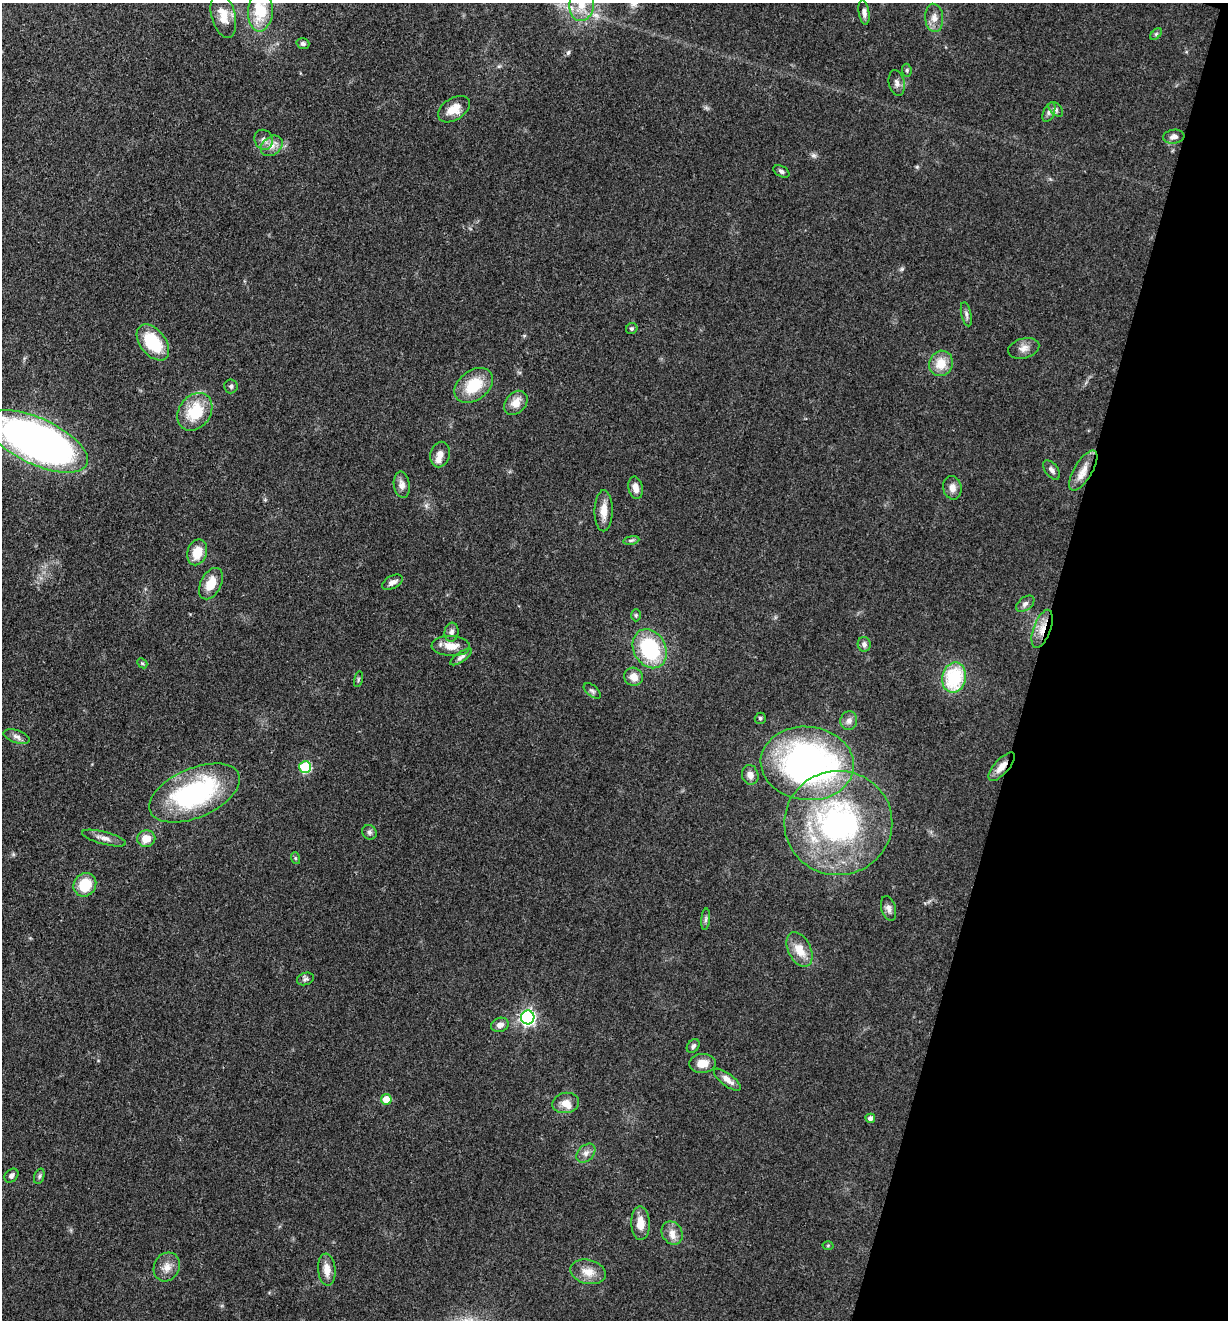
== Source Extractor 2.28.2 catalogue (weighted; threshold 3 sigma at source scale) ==
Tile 8 of 4 x 4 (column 4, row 2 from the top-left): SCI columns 3937-5162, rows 2638-3955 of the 5294 x 5274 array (HDU 1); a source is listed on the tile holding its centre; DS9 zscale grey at full resolution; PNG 1230 x 1322 px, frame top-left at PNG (2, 3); each listed source drawn as its Kron ellipse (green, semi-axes under 4 px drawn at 4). Shown black and unused: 16% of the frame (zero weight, under 3 of 4 exposures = <1% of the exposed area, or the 3 px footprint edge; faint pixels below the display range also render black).
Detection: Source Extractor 2.28.2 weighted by HDU 2 'WHT'; one run over the whole footprint, this tile lists its part. Background 0.0742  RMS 0.0056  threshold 0.025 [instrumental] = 3 sigma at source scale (4.5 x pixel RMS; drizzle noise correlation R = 1.50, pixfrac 1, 0.05/0.05 arcsec/px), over >= 5 px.
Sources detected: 88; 3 inside a brighter listed object's ellipse — not listed separately; the other 85 listed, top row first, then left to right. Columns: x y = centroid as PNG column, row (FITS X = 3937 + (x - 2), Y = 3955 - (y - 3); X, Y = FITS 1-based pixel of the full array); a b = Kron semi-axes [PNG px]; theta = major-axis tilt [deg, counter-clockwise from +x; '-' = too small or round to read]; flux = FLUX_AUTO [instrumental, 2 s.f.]
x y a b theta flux
582 4 16 12 83 9.6
260 11 21 12 86 24
864 12 12 5 -81 2.4
223 16 23 11 -75 8.8
934 18 14 9 -85 4.6
1156 34 7 4 45 0.87
303 43 6 5 - 1.3
907 70 6 4 -84 0.85
897 83 13 8 -78 2.7
454 109 17 11 33 8.5
1056 109 9 5 -46 1.5
1049 112 10 5 68 1.9
1174 137 10 7 8 2.7
264 140 10 9 - 3.1
272 146 12 9 40 4.1
781 171 9 5 -29 1.6
966 314 12 5 -78 1.8
632 328 6 5 - 1.2
153 342 20 12 -52 26
1024 348 16 10 16 4.1
941 363 13 12 - 9.9
474 385 21 14 37 19
231 386 7 6 - 1.4
516 403 13 10 47 6.3
195 412 20 15 53 22
37 441 55 23 -25 370
440 454 13 9 76 3.6
1051 470 11 6 -53 2.2
1083 471 23 9 59 6.9
402 485 13 8 -81 3.7
636 488 11 7 -80 4.2
952 488 12 9 -78 4
604 511 20 9 89 6.7
631 540 8 4 8 1.1
197 552 13 9 74 11
392 582 11 6 28 3
211 584 17 10 62 9.8
1025 604 10 6 38 2
636 615 6 5 - 0.89
1042 629 20 8 70 7.3
452 632 9 7 85 2.3
864 644 7 6 - 2.1
451 646 19 10 -2 7.6
650 649 20 16 -61 46
461 657 13 5 35 2
142 663 6 4 -43 0.74
634 677 9 9 - 5
954 678 15 11 78 33
358 679 8 3 77 0.78
592 691 10 5 -39 1.5
760 718 5 5 - 1.1
849 721 9 8 - 3
17 737 13 6 -19 2.5
807 763 47 37 -6 220
305 767 6 6 - 40
1002 767 18 7 48 5.7
750 775 10 8 -77 3.3
195 793 48 24 23 86
838 823 54 52 4 140
369 832 8 6 -47 1.7
104 838 22 6 -15 3.8
146 839 9 8 - 7.1
295 858 6 4 -71 0.69
85 885 12 11 - 17
889 908 12 7 -73 2.7
706 919 11 4 85 1.4
800 949 18 11 -64 9.7
305 979 8 6 17 1.6
528 1017 7 7 - 170
500 1025 9 7 18 3
693 1046 7 5 51 1.6
702 1063 13 9 5 6.5
727 1080 16 6 -37 4.3
386 1099 5 5 - 9.2
566 1103 13 10 10 5.3
870 1118 5 4 - 2.4
586 1153 11 7 45 2.8
11 1176 8 6 46 1.8
39 1176 8 5 71 1.2
641 1223 17 9 -88 7.3
672 1233 12 10 -58 4.5
828 1245 5 3 - 0.58
167 1267 15 12 63 5.7
327 1270 16 8 -85 6.1
588 1272 18 12 -14 7.3
Overlapping masked pixels (flux is a lower limit): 2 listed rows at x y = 1042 629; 1002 767
Isophote crosses this tile's border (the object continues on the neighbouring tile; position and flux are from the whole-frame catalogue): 3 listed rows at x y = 582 4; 260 11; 37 441